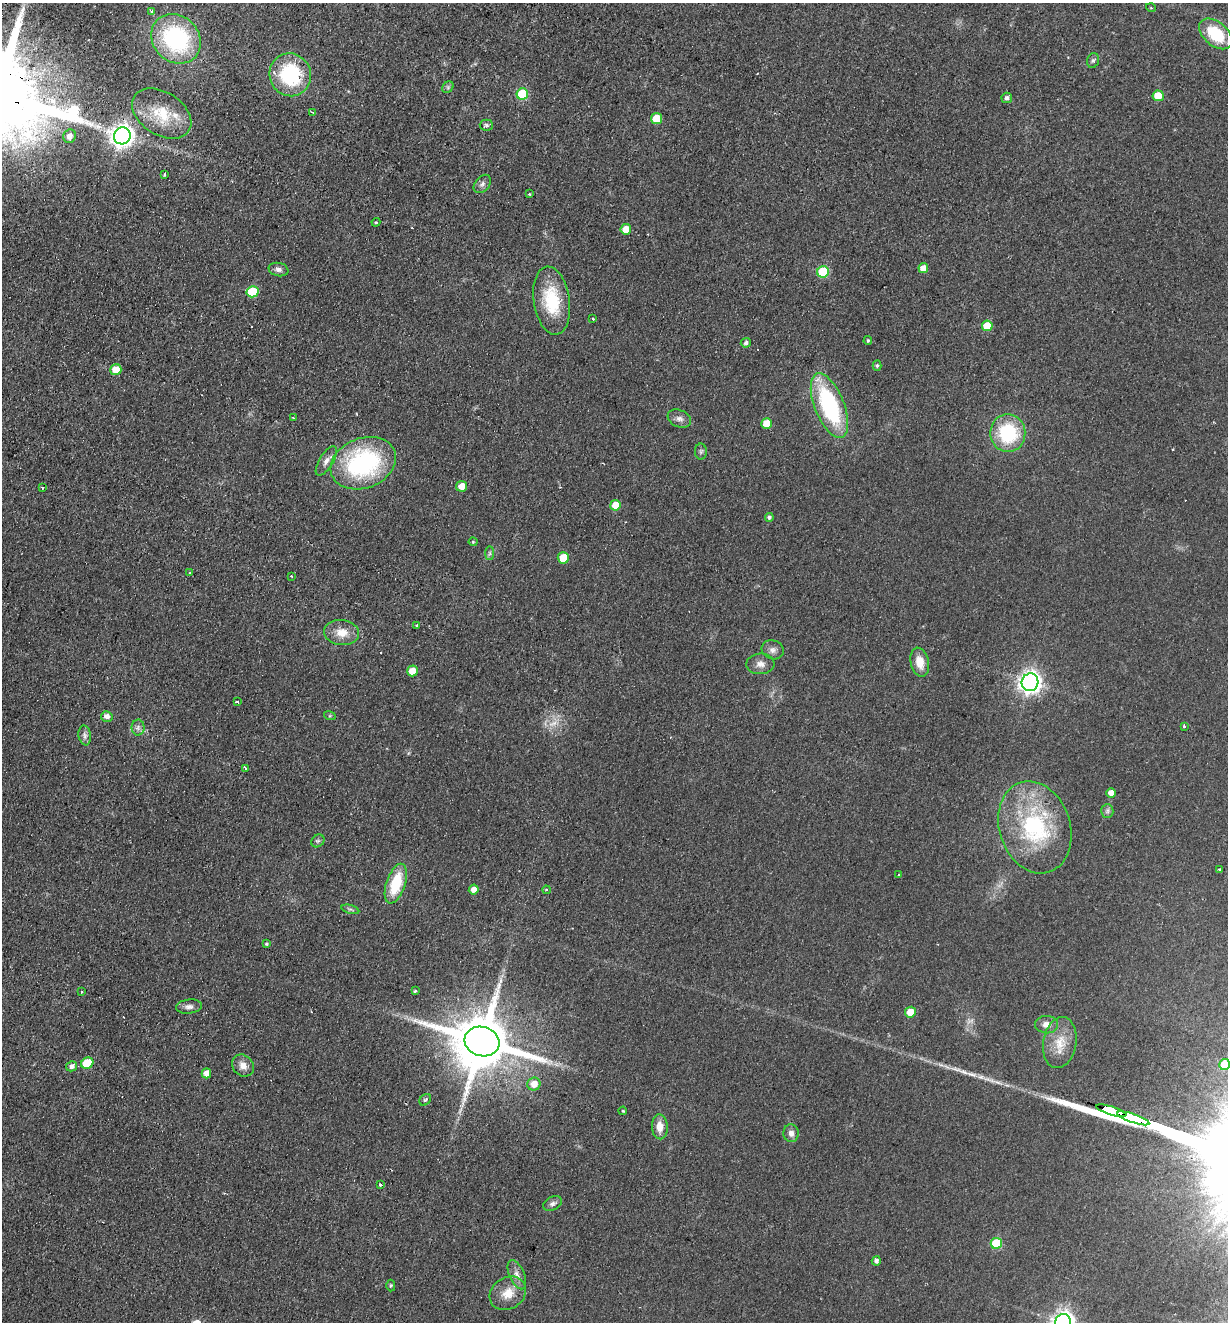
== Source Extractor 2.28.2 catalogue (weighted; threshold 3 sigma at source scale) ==
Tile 11 of 4 x 4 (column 3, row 3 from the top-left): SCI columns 2767-3992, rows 1341-2660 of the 5406 x 5319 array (HDU 1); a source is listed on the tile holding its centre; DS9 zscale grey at full resolution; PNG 1230 x 1324 px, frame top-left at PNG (2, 3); each listed source drawn as its Kron ellipse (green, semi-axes under 4 px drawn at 4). Shown black and unused: <1% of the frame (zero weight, under 2 of 3 exposures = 3% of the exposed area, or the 3 px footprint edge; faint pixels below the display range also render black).
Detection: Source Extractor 2.28.2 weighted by HDU 2 'WHT'; one run over the whole footprint, this tile lists its part. Background 0.0953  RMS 0.011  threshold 0.0479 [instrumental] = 3 sigma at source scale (4.5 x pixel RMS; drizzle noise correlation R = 1.50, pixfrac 1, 0.05/0.05 arcsec/px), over >= 5 px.
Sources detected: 107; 2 too faint to see at this stretch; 3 cosmic-ray / hot-pixel residue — neither listed nor drawn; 1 inside a brighter listed object's ellipse — not listed separately; the other 101 listed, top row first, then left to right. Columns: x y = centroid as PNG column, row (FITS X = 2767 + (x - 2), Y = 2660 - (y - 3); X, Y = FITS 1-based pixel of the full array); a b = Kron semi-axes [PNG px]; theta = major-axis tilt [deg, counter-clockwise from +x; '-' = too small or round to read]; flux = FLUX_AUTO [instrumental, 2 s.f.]
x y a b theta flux
1151 8 5 3 - 0.85
152 11 4 3 - 1.9
1216 34 19 12 -40 46
176 39 26 23 -44 130
1093 60 7 5 73 2.5
290 75 21 20 - 81
448 87 6 5 - 1.9
522 94 6 5 - 52
1158 96 5 5 - 22
1007 98 5 5 - 3.1
313 112 3 3 - 2
162 114 32 21 -33 37
656 119 5 5 - 28
486 125 6 5 - 2.1
70 136 7 6 - 7
122 136 8 8 - 810
164 174 3 2 - 1.1
482 184 10 7 49 3.9
529 194 3 3 - 1.5
376 222 4 4 - 1
626 229 5 5 - 14
923 268 5 5 - 12
278 269 10 6 -12 4
823 272 6 5 - 64
252 292 6 5 - 40
552 301 34 18 -81 51
593 319 3 3 - 1.9
987 326 5 5 - 27
868 341 4 3 - 1.5
746 343 5 4 - 2.6
877 365 5 4 - 1.9
116 370 5 5 - 17
829 406 34 14 -68 130
293 418 3 2 - 1
679 419 12 8 -23 5.6
767 423 5 5 - 22
1008 433 19 17 -90 68
701 452 8 6 89 2.5
326 461 16 7 58 6.4
363 463 34 25 21 150
462 486 5 5 - 11
42 487 3 3 - 2.1
615 505 5 5 - 19
769 517 4 4 - 2.4
473 542 4 4 - 1.1
490 553 7 4 90 2.2
563 558 6 5 - 23
190 573 3 3 - 2
291 576 3 2 - 1.8
417 625 3 3 - 3.6
342 632 17 12 -6 16
773 650 11 9 -19 5.4
920 662 15 9 -77 15
760 664 14 10 2 7.2
412 671 5 5 - 16
1030 682 9 8 - 610
237 702 3 3 - 4.6
107 716 6 5 - 5.6
330 716 6 4 -17 1.2
1184 726 3 3 - 2.4
138 727 8 6 89 3.7
85 735 10 6 -81 3.8
245 769 3 3 - 4.5
1111 793 5 5 - 9.4
1107 811 6 6 - 2.5
1035 827 47 35 -72 120
318 841 7 6 - 2.3
1220 869 3 2 - 1.9
899 875 3 2 - 0.8
396 884 21 9 71 44
474 890 5 4 - 7.8
547 890 4 3 - 1.4
350 909 9 4 -15 2.3
266 944 4 3 - 1.3
415 991 3 3 - 2
81 992 3 3 - 2
189 1007 13 7 7 4.9
910 1012 5 5 - 16
1047 1025 11 8 -1 8
482 1042 17 14 -17 9000
1060 1042 25 16 80 23
87 1063 6 5 - 35
1224 1065 5 5 - 25
72 1066 5 5 - 4.5
243 1066 12 10 -43 8.2
206 1073 5 5 - 9.5
534 1084 7 6 - 12
425 1100 6 5 - 1.7
623 1111 4 3 - 1.2
1111 1111 15 4 -17 4100
1133 1118 17 3 -19 6800
660 1127 12 8 -87 12
791 1133 9 7 -84 5.8
380 1185 3 2 - 1.6
553 1204 10 6 25 3.8
996 1243 5 5 - 56
876 1261 4 4 - 3.6
517 1275 15 7 -66 6.7
391 1285 6 4 88 1.4
508 1293 19 15 33 17
1063 1322 8 8 - 690
Overlapping masked pixels (flux is a lower limit): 2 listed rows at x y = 1111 1111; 1133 1118
Isophote crosses this tile's border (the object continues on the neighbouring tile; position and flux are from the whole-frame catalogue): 2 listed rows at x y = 1224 1065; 1063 1322